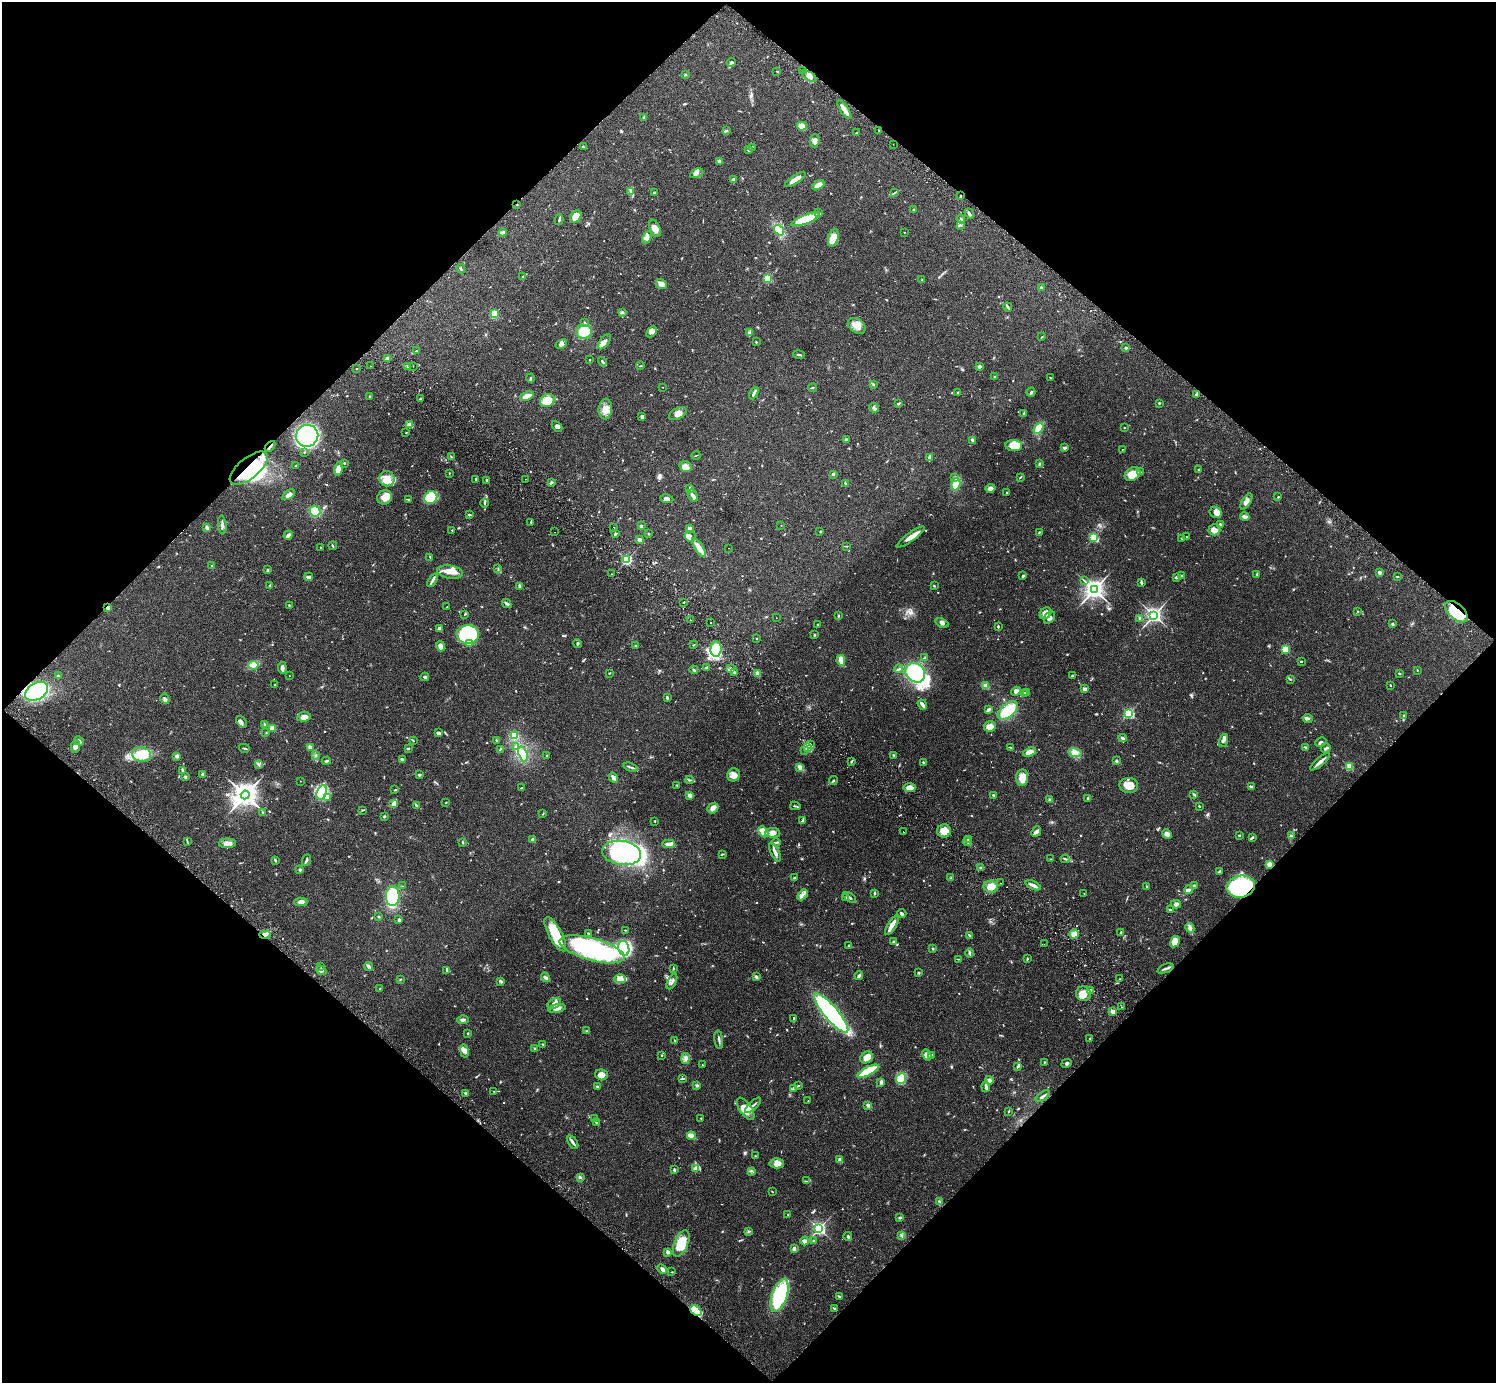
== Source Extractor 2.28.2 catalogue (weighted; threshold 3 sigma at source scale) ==
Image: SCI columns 43-6017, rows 205-5726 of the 6063 x 6071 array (HDU 1 of 3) = the unmasked area's bounding box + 8 px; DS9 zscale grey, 4 x 4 block average (1 PNG px = mean of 4 x 4 image px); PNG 1498 x 1385 px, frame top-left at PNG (2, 2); each listed source drawn as its Kron ellipse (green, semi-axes under 4 px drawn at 4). Shown black and unused: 50% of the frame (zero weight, under 2 of 3 exposures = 3% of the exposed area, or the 3 px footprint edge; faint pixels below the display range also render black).
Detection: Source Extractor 2.28.2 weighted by HDU 2 'WHT'. Background 0.0823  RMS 0.0059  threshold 0.0265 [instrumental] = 3 sigma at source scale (4.5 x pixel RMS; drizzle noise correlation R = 1.50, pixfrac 1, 0.05/0.05 arcsec/px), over >= 5 px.
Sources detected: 952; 2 too faint to see at this stretch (4 x 4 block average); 6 inside a brighter object's white glare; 5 cosmic-ray / hot-pixel residue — neither listed nor drawn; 26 coinciding with a brighter row at this scale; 41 inside a brighter listed object's ellipse — not listed separately; of the other 872, all 500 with FLUX_AUTO >= 1.9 (the completeness limit of this list) listed and drawn (372 fainter detections not listed), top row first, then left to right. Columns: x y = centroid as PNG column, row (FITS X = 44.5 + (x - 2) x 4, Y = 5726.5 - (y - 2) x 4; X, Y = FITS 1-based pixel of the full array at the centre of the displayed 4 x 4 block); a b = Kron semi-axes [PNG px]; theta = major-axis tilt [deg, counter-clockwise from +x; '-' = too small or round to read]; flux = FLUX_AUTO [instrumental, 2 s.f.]
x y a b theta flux
731 62 4 2 - 4.5
777 71 2 2 - 2
802 71 2 2 - 3.5
685 74 2 2 - 1.9
809 76 8 3 -30 14
844 110 11 2 -56 29
643 117 4 2 - 4.2
802 126 5 4 - 25
726 131 2 2 - 2.1
879 131 2 2 - 1.9
856 133 3 2 - 2.2
815 141 6 5 - 15
893 144 2 2 - 2.1
583 147 3 2 - 2.9
752 147 3 2 - 2.1
749 150 2 2 - 5.1
719 161 3 3 - 13
696 173 7 4 27 16
733 179 3 3 - 6.6
795 179 12 3 32 31
818 185 7 3 35 24
631 192 3 2 - 3.2
654 192 2 2 - 16
894 193 3 2 - 2.3
961 196 2 2 - 3.1
517 205 2 2 - 3.5
914 210 2 2 - 4.5
819 213 3 2 - 2.4
969 213 5 2 - 8.1
576 217 6 5 - 48
805 219 15 4 21 130
961 219 4 3 - 5.9
559 220 5 2 - 5.9
961 225 2 2 - 2
655 228 9 5 -66 27
779 230 6 4 -52 41
904 232 2 2 - 3.4
503 233 4 3 - 7.6
647 237 6 4 63 11
833 238 9 5 74 39
461 269 5 2 - 3.8
522 277 4 2 - 2.5
767 278 2 2 - 220
922 280 3 2 - 2.1
661 284 5 5 - 16
1041 287 3 2 - 3.1
1008 307 4 2 - 4.6
622 312 3 2 - 4.4
494 314 2 2 - 170
585 323 4 2 - 4.7
857 326 10 6 -36 30
584 332 8 7 - 77
652 332 6 4 46 12
750 333 4 2 - 5.4
1041 337 4 2 - 2.4
604 342 9 4 51 16
756 342 3 2 - 2.2
561 344 6 3 30 10
1126 348 2 2 - 20
416 350 3 2 - 2.1
799 355 6 2 -9 4.7
387 359 3 2 - 5
590 360 2 2 - 2.5
602 362 5 2 - 5.1
371 366 2 2 - 6.3
407 366 3 2 - 2.7
413 366 2 2 - 1.9
640 366 4 2 - 2
979 366 3 2 - 9.2
357 369 2 2 - 2.1
995 376 2 2 - 2.2
530 378 4 2 - 5.7
1050 378 2 2 - 2.4
873 384 2 2 - 2.2
662 387 2 2 - 2
812 388 4 2 - 2.8
957 392 3 2 - 2.8
1031 392 4 2 - 5.9
754 393 6 2 62 13
1197 394 3 3 - 6.7
369 396 2 2 - 4.2
527 396 7 3 21 30
420 399 2 2 - 4.2
547 401 8 6 28 57
898 403 4 2 - 3.7
1159 403 2 2 - 3.3
874 408 5 3 - 6.7
605 409 10 6 84 31
678 413 9 5 30 22
1023 413 4 2 - 3.1
642 417 3 2 - 11
410 425 2 2 - 77
557 426 6 3 -47 9.7
1039 428 6 4 53 58
1124 428 2 2 - 6.9
406 433 2 2 - 4.2
307 436 11 11 - 590
847 440 4 3 - 10
973 441 3 2 - 12
270 446 6 2 46 6.3
1014 446 8 5 -5 71
1064 448 3 2 - 8.8
1122 449 2 2 - 2.2
304 452 3 2 - 2.1
696 455 4 2 - 2.5
451 456 2 2 - 2.2
930 458 4 2 - 18
344 463 2 2 - 2.7
1039 464 3 2 - 4.9
296 466 2 2 - 2.9
686 467 6 5 - 16
249 468 23 10 39 180
339 469 7 4 73 24
1198 469 2 2 - 2.1
1141 472 2 2 - 2.7
449 473 2 2 - 2.3
1133 474 8 6 34 53
833 475 3 2 - 2.6
1020 477 4 2 - 2.9
955 478 3 2 - 5.1
387 479 8 7 - 39
475 479 2 2 - 2.9
525 479 2 2 - 4.3
487 480 2 2 - 8.9
551 483 4 2 - 4.7
845 483 3 2 - 2.9
956 484 6 4 75 67
991 488 5 3 - 14
690 489 4 2 - 5
1007 492 2 2 - 2.5
288 495 7 3 34 18
693 496 7 3 -59 16
1278 496 3 2 - 2
385 497 7 7 - 31
431 498 7 6 - 110
408 499 2 2 - 1.9
667 499 6 3 -9 12
1246 501 9 3 60 14
485 503 5 2 - 5.8
315 511 5 5 - 73
1216 512 6 5 - 19
469 515 3 2 - 4.9
1245 517 5 2 - 22
531 522 4 2 - 3.9
222 525 9 2 -85 10
781 525 2 2 - 2.1
1220 525 3 2 - 7.4
641 526 4 2 - 4.5
614 527 2 2 - 16
207 528 3 2 - 12
690 528 4 2 - 7.3
452 530 2 2 - 2.1
1214 530 6 5 - 23
820 531 2 2 - 2.5
555 532 2 2 - 2.5
1039 532 3 2 - 3.1
648 533 3 2 - 2.2
615 534 3 2 - 9
288 535 5 2 - 13
690 536 5 5 - 12
910 537 17 3 36 36
1094 537 2 2 - 330
1186 537 2 2 - 2.5
1182 538 3 2 - 2.6
640 540 2 2 - 48
333 546 4 2 - 3
847 546 3 2 - 2.6
699 547 11 4 -57 30
321 548 3 2 - 4.6
728 548 2 2 - 3.7
430 557 3 2 - 2
626 560 2 2 - 450
212 566 2 2 - 2.8
498 568 4 2 - 2.1
267 570 2 2 - 14
450 572 13 6 -9 41
1380 573 2 2 - 39
611 574 2 2 - 5.3
1257 574 3 2 - 3.2
1023 576 3 2 - 5.6
1181 576 3 2 - 3.4
1397 576 2 2 - 2.8
309 577 4 3 - 9.8
1176 577 3 2 - 7.3
432 581 7 2 59 10
1084 581 3 2 - 2.5
1141 582 4 2 - 7.8
270 585 3 3 - 5.3
519 586 3 2 - 8.4
934 586 3 2 - 3.2
1094 590 3 3 - 2900
684 602 2 2 - 7.7
507 603 5 3 - 7.8
289 605 3 2 - 2.4
447 607 2 2 - 3.5
107 608 3 2 - 9.2
1358 611 2 2 - 2
1456 612 14 7 -42 150
1045 613 6 5 - 34
465 614 3 2 - 2.6
1154 615 2 2 - 1500
838 616 2 2 - 4.1
1049 617 7 5 51 17
776 618 2 2 - 2.1
1140 618 3 2 - 4.1
690 620 2 2 - 3.2
710 622 2 2 - 3.4
942 623 7 3 -20 9.5
818 624 2 2 - 8.2
1392 624 2 2 - 19
998 627 3 2 - 4.3
439 629 4 3 - 8.2
468 634 11 9 2 220
815 635 2 2 - 4.4
757 638 2 2 - 4
470 643 3 2 - 4
577 643 4 2 - 4.5
693 645 2 2 - 2
440 646 5 3 - 23
635 646 2 2 - 2.2
716 649 7 5 88 280
1285 649 2 2 - 210
924 658 3 2 - 3
841 660 5 3 - 45
1301 661 3 2 - 3
253 665 5 4 - 14
707 667 4 2 - 4.1
282 668 6 3 -85 11
731 668 3 2 - 3.3
898 669 4 2 - 5
694 670 4 2 - 4.2
1417 670 2 2 - 2
734 672 3 2 - 3.5
609 673 2 2 - 3.3
915 673 10 9 - 200
1399 673 3 2 - 2.4
758 674 4 3 - 18
1072 675 3 2 - 4.3
58 676 3 2 - 2.6
289 676 2 2 - 2
425 677 4 2 - 5.2
1291 679 3 2 - 2.1
275 684 2 2 - 2.9
1390 685 3 2 - 2.1
986 686 2 2 - 110
1084 689 2 2 - 41
36 691 12 8 29 260
1016 691 5 3 - 12
1027 692 3 2 - 6.3
1025 693 2 2 - 12
667 697 3 2 - 5.9
165 699 5 2 - 4.6
922 705 6 3 -53 11
988 710 3 2 - 10
1008 710 12 6 39 120
1129 713 2 2 - 460
1404 716 3 2 - 3.6
304 717 7 4 9 21
1308 718 5 2 - 6.3
242 722 7 3 -50 9.3
264 724 3 2 - 5.1
990 726 6 5 - 24
272 728 2 2 - 98
266 732 2 2 - 2
438 733 3 3 - 8.6
514 735 2 2 - 190
1123 738 4 2 - 11
79 741 5 3 - 6.7
413 741 2 2 - 2
497 741 2 2 - 2.3
1223 741 6 3 70 11
1321 742 6 2 26 4.6
810 744 4 2 - 5.3
76 746 6 4 83 16
516 746 3 2 - 2.3
808 747 4 3 - 9.4
1010 747 4 2 - 2.1
1305 747 2 2 - 4.6
244 748 5 2 - 3.6
310 748 2 2 - 27
408 748 3 2 - 3.9
1326 748 5 3 - 6.2
500 749 3 2 - 2.7
804 750 3 2 - 3
1029 752 7 4 21 33
1075 753 7 4 -11 17
141 754 9 7 -12 96
523 754 7 3 -70 15
316 755 2 2 - 2.3
894 755 3 2 - 3.7
177 756 3 3 - 8.4
547 756 3 2 - 1.9
402 759 2 2 - 11
326 761 4 2 - 4.5
851 761 3 2 - 3.4
1116 761 3 2 - 6.3
923 762 2 2 - 12
1320 762 12 2 40 20
258 764 2 2 - 3
631 767 7 2 -19 6.6
1349 767 2 2 - 180
799 768 4 2 - 6.1
183 770 2 2 - 17
203 774 2 2 - 9.8
419 775 2 2 - 7.8
733 775 7 6 - 21
185 777 2 2 - 20
613 778 5 3 - 11
1022 778 8 6 85 35
689 780 4 2 - 3.8
300 781 2 2 - 1.9
833 781 4 2 - 3.6
676 785 2 2 - 3.4
1129 785 9 7 -5 41
910 787 6 4 0 20
1251 787 4 3 - 4.5
521 788 3 2 - 3.3
395 790 3 2 - 2.3
322 792 7 5 71 130
245 795 4 4 - 4700
690 795 2 2 - 57
993 795 2 2 - 4.2
1194 795 3 2 - 3.3
327 798 3 2 - 4.2
1087 799 2 2 - 2.9
1049 800 3 2 - 3.2
446 802 2 2 - 1.9
394 804 3 3 - 7.7
416 806 3 2 - 2.9
795 806 5 2 - 3.4
1199 806 2 2 - 3.3
713 808 6 5 - 14
362 810 3 2 - 2.7
262 812 2 2 - 2
543 814 3 2 - 2.4
384 816 3 2 - 3.5
655 821 2 2 - 6
803 821 4 2 - 4.9
944 831 7 6 - 36
1036 831 5 3 - 9.6
763 832 6 3 -50 65
903 832 2 2 - 2.5
772 833 7 5 2 21
1167 834 5 3 - 16
1239 835 2 2 - 2.6
1291 836 4 3 - 6
1252 837 4 2 - 4.4
968 839 2 2 - 2.8
533 840 2 2 - 32
187 842 3 2 - 2.3
776 842 4 2 - 9.3
967 842 4 2 - 5.5
227 843 8 4 3 16
463 843 3 2 - 2.7
669 844 6 3 3 17
775 852 10 3 -64 14
622 853 19 12 -9 410
723 854 3 2 - 1.9
1051 859 2 2 - 2.2
1065 859 4 2 - 3.4
275 860 3 2 - 3.2
306 860 6 2 65 6.4
1269 864 2 2 - 87
980 868 3 2 - 3.7
300 870 2 2 - 15
1220 871 4 2 - 4.3
794 878 3 2 - 5
951 878 2 2 - 2
1001 883 2 2 - 1.9
1033 885 8 3 -23 14
1194 885 3 2 - 3.1
402 886 3 2 - 2.2
1146 886 3 2 - 2.8
991 887 7 6 - 43
1241 887 14 11 11 360
1189 890 4 3 - 8.8
874 893 3 2 - 4.2
1084 893 2 2 - 2.4
802 895 6 2 45 9.5
393 896 10 7 89 160
846 897 2 2 - 4.3
849 897 7 2 -33 7.6
301 902 6 4 1 17
1176 904 5 3 - 7.9
1170 910 2 2 - 3.1
902 913 4 2 - 5.5
378 917 3 2 - 3.5
399 920 3 2 - 6.5
892 925 11 3 60 35
1190 928 5 3 - 9.5
625 930 2 2 - 1.9
588 933 2 2 - 2.9
1121 933 4 2 - 2.6
555 934 19 6 -61 120
1074 934 5 3 - 37
265 935 5 3 - 9.8
969 935 4 2 - 3.7
893 941 2 2 - 6.4
1175 942 6 4 58 41
1044 944 2 2 - 2.1
849 946 4 3 - 4.2
624 948 7 5 -74 490
592 949 33 11 -15 540
933 949 3 2 - 2.3
970 953 5 2 - 4.7
958 959 3 2 - 2.2
1027 959 2 2 - 3.1
321 966 2 2 - 5.4
369 967 4 2 - 14
673 968 2 2 - 2.2
1165 968 9 2 20 8.3
321 970 5 3 - 9.1
447 971 4 2 - 3.4
918 973 2 2 - 3.7
859 976 4 2 - 11
545 977 5 3 - 7.7
756 977 3 3 - 7.9
620 979 6 4 -2 13
1120 979 2 2 - 2.2
400 980 2 2 - 2
501 981 3 2 - 13
672 982 8 2 63 7.9
380 989 2 2 - 2.3
1090 991 2 2 - 34
1083 994 7 7 - 41
554 1003 7 4 27 13
1122 1007 2 2 - 3.2
557 1008 9 4 12 16
1113 1012 2 2 - 62
831 1013 25 7 -50 770
794 1018 2 2 - 2.8
463 1020 6 3 10 8.8
587 1031 2 2 - 2.4
468 1033 2 2 - 2.7
1090 1039 2 2 - 3.6
719 1040 9 2 -83 7.8
675 1041 3 2 - 2.3
543 1044 3 2 - 3.3
535 1049 2 2 - 2.2
464 1051 7 4 -80 12
662 1055 2 2 - 5.5
927 1055 6 4 -64 17
932 1055 4 2 - 9.5
867 1057 7 5 35 21
685 1059 5 3 - 9
1044 1062 3 2 - 2.6
1066 1063 5 3 - 7.3
702 1065 2 2 - 2.3
1018 1066 3 3 - 4.8
868 1071 12 3 28 170
601 1075 6 5 - 25
901 1078 5 4 - 87
683 1079 4 2 - 2.8
989 1080 4 2 - 3.6
881 1083 4 3 - 6
696 1085 3 3 - 5.9
798 1086 3 2 - 2.5
597 1087 3 2 - 4.5
986 1087 5 3 - 8.1
793 1088 2 2 - 2.9
494 1091 2 2 - 2.1
465 1093 3 3 - 4.5
1043 1096 8 2 36 8.3
808 1101 2 2 - 2.2
753 1105 10 2 43 12
868 1106 2 2 - 3.8
746 1109 13 6 -55 36
1009 1111 4 2 - 3.1
594 1118 2 2 - 2
701 1118 2 2 - 2.1
596 1122 3 2 - 2.3
691 1136 4 2 - 42
573 1142 8 2 -55 11
755 1156 2 2 - 2.1
840 1160 4 3 - 16
777 1163 7 5 -3 20
696 1168 2 2 - 3.5
674 1170 3 2 - 6.6
751 1171 3 2 - 3.3
580 1177 3 2 - 2.4
806 1181 3 2 - 2.5
772 1192 3 2 - 2
939 1202 2 2 - 2
788 1215 2 2 - 2.1
899 1218 3 2 - 5
819 1229 2 2 - 1000
748 1231 3 2 - 2.5
902 1235 2 2 - 2.1
848 1237 4 2 - 4.1
805 1241 4 4 - 13
814 1241 2 2 - 5.3
681 1243 14 7 66 97
794 1249 3 3 - 13
668 1252 2 2 - 40
662 1269 5 3 - 12
672 1272 2 2 - 2
780 1295 17 7 71 350
839 1297 4 2 - 5.9
834 1308 3 2 - 2.7
696 1311 6 4 -42 130
Overlapping masked pixels (flux is a lower limit): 9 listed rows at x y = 961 196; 517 205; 270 446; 249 468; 107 608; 1456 612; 1241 887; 265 935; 696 1311
Diffuse or blended objects may show on this block-average render without a row.